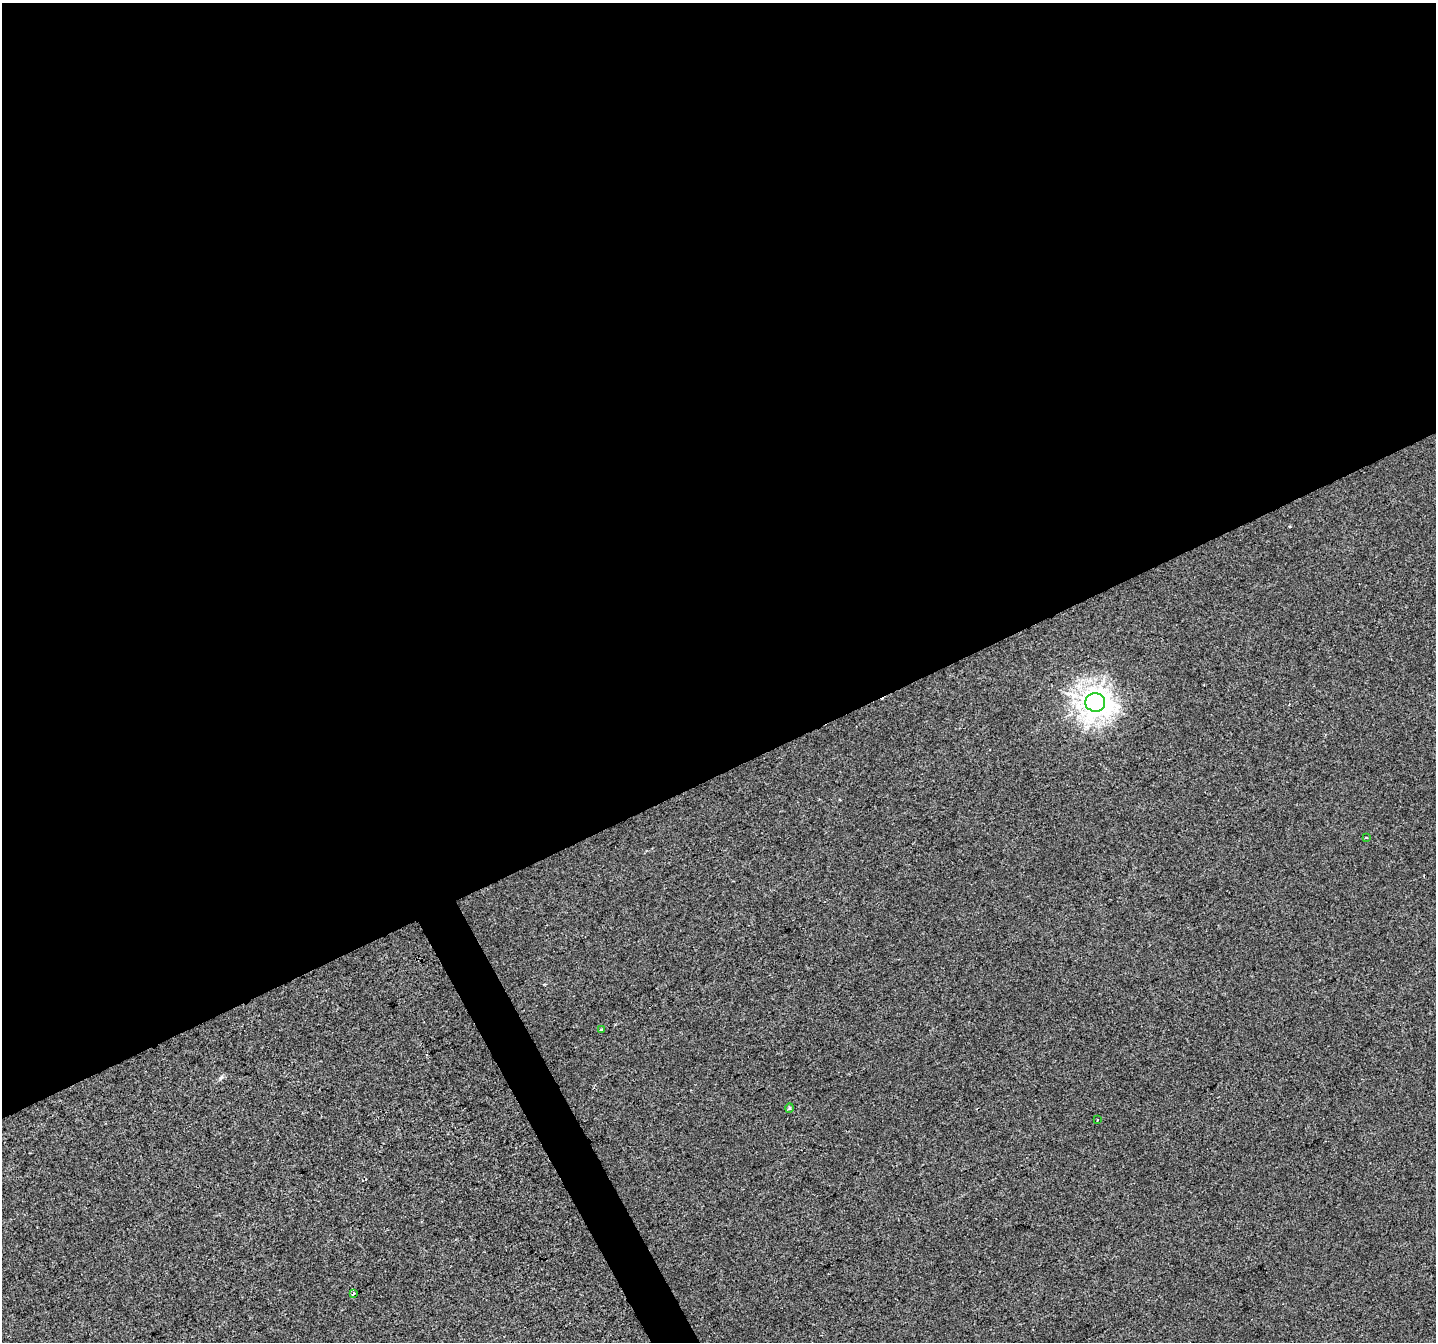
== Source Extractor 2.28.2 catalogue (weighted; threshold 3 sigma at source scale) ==
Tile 2 of 4 x 4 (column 2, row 1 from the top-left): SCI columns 1437-2870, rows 4179-5518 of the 5739 x 5615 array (HDU 1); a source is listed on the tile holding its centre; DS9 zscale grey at full resolution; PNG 1438 x 1344 px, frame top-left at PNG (2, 3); each listed source drawn as its Kron ellipse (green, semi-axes under 4 px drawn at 4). Shown black and unused: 59% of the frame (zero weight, under 2 of 3 exposures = <1% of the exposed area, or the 3 px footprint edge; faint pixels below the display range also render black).
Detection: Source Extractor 2.28.2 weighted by HDU 2 'WHT'; one run over the whole footprint, this tile lists its part. Background -3.60e-04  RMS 0.0041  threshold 0.0186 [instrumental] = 3 sigma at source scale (4.5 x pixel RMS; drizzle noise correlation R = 1.50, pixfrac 1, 0.0396/0.0396 arcsec/px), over >= 5 px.
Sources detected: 7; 1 cosmic-ray / hot-pixel residue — neither listed nor drawn; the other 6 listed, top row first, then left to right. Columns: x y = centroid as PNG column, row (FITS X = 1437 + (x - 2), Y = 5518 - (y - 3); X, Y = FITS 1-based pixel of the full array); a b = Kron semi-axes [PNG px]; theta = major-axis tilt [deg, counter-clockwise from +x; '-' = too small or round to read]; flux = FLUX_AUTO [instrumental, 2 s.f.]
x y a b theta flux
1095 702 10 9 - 380
1366 837 3 2 - 0.42
601 1029 3 3 - 0.97
790 1108 5 3 - 0.48
1097 1120 3 2 - 0.35
354 1293 4 3 - 1.2